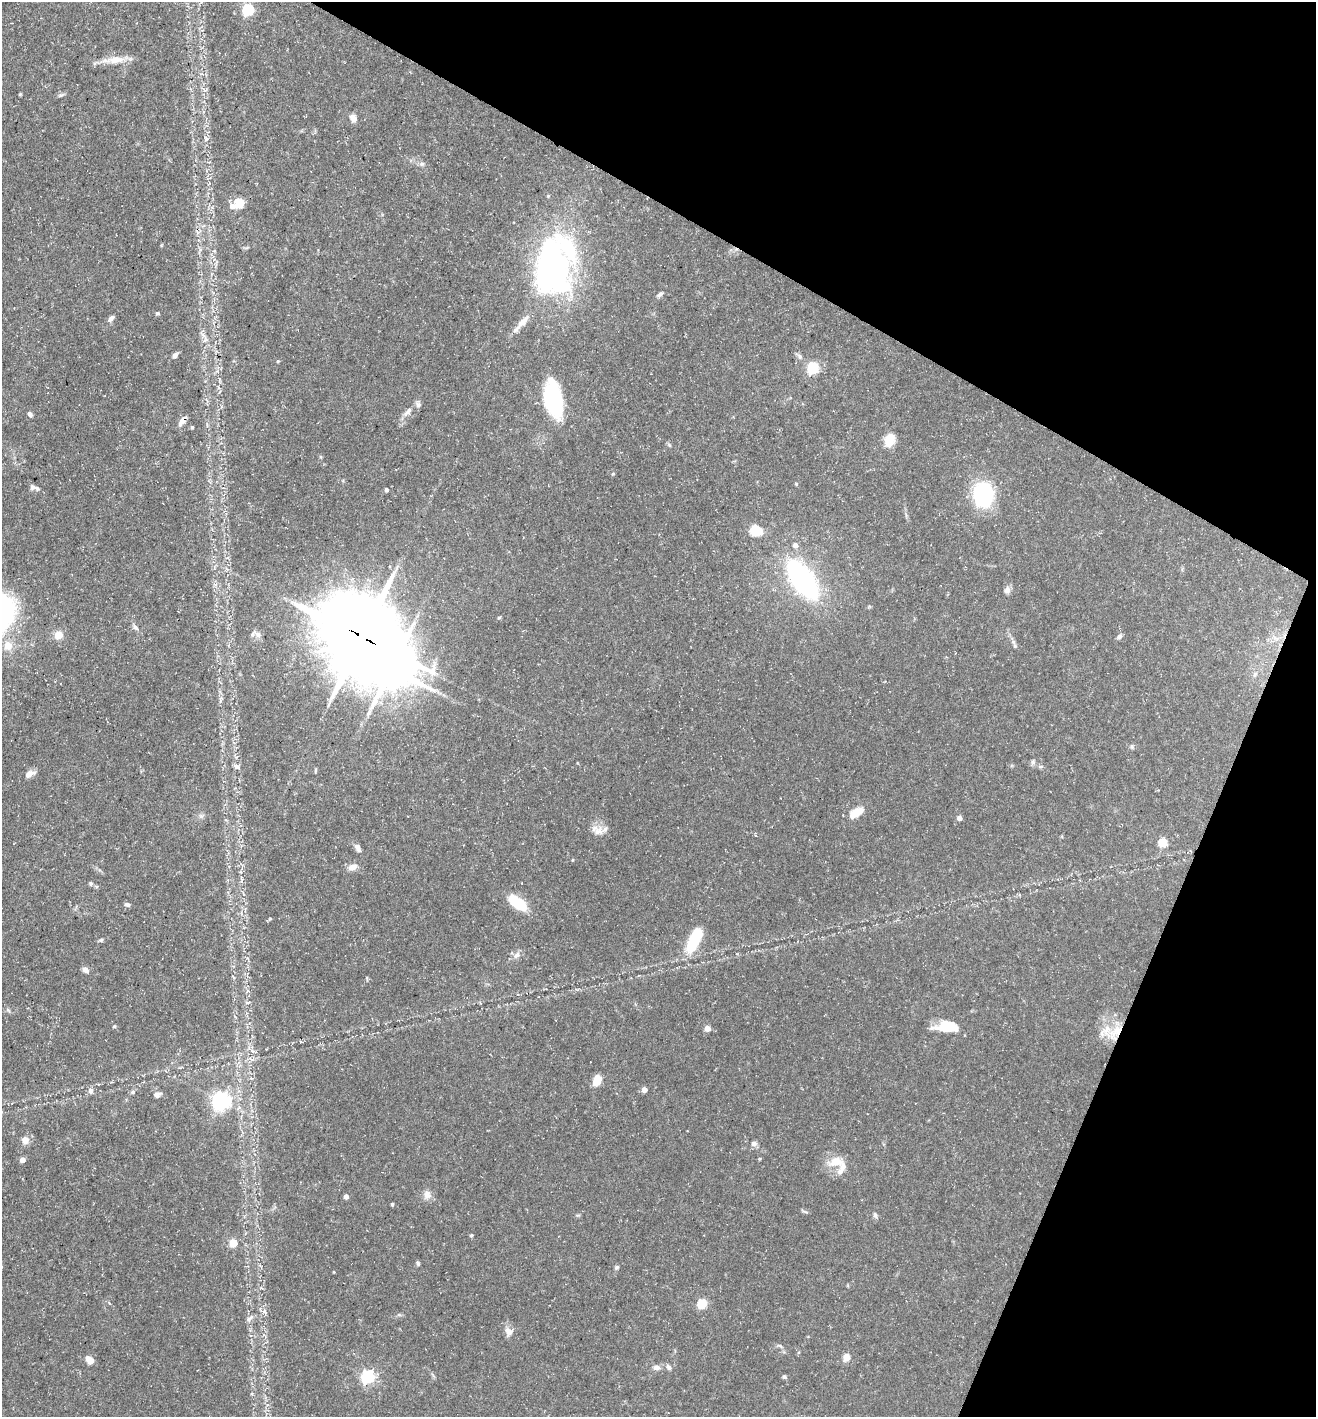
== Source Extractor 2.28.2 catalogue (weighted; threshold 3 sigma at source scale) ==
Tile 8 of 4 x 4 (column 4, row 2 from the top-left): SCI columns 4083-5396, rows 2833-4247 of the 5674 x 5663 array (HDU 1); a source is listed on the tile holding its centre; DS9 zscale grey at full resolution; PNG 1318 x 1419 px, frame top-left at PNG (2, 2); no overlay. Shown black and unused: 24% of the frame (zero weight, under 3 of 5 exposures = <1% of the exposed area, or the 3 px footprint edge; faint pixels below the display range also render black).
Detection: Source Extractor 2.28.2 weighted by HDU 2 'WHT'; one run over the whole footprint, this tile lists its part. Background 0.0534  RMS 0.0049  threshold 0.0221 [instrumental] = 3 sigma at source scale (4.5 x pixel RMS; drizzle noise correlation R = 1.50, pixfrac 1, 0.05/0.05 arcsec/px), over >= 5 px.
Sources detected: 114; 3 inside a brighter object's white glare — not listed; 5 inside a brighter listed object's ellipse — not listed separately; the other 106 listed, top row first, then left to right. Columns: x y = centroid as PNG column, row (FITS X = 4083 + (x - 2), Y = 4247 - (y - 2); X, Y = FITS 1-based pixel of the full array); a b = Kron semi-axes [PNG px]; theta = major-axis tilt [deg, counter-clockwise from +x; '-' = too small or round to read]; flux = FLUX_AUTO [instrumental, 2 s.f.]
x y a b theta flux
248 10 6 5 - 59
116 60 24 10 3 7.6
205 90 7 4 -34 1.1
20 94 5 4 - 0.43
60 95 7 5 20 1
353 118 10 7 -65 2.9
206 139 8 7 - 1.4
422 164 8 6 3 1.3
239 203 5 5 - 30
232 206 7 6 - 2.4
551 265 58 29 76 120
660 294 10 4 38 1.1
157 313 6 4 -11 0.72
111 318 9 5 46 1.7
522 323 31 7 48 5.8
203 335 8 5 -45 1.6
175 355 8 6 41 1.5
799 356 12 6 -46 1.7
278 361 4 4 - 0.51
813 368 6 5 - 54
553 399 31 14 -79 59
407 412 15 6 42 2.7
30 414 6 5 - 1.3
182 421 13 6 57 3
192 427 4 4 - 0.67
889 440 17 11 67 6.9
669 445 6 4 -71 0.67
613 474 4 4 - 0.59
796 484 5 4 - 0.55
32 487 7 6 - 1.3
386 490 5 4 - 1.3
983 494 18 15 86 57
756 530 9 8 - 15
795 545 7 6 - 2.3
802 579 29 13 -55 130
1007 590 9 7 61 2.2
499 617 5 3 - 0.49
135 627 10 6 -41 1.6
58 635 9 8 - 4.9
258 635 12 7 -42 2.2
1119 636 8 5 45 1.4
362 637 27 26 - 4500
8 646 10 9 - 5.8
1015 646 9 5 -79 1.1
1255 674 8 5 59 1.4
221 699 10 4 68 1.2
1132 746 8 4 -82 0.75
236 757 6 5 - 0.99
1033 762 7 6 - 1.2
237 767 9 6 -27 1.5
1040 767 7 5 16 0.93
315 770 6 3 81 0.52
29 774 11 7 26 3.5
856 813 19 10 32 7.2
201 816 6 6 - 1.1
959 818 4 4 - 3.1
598 831 15 12 8 4.8
1163 842 5 5 - 21
358 848 11 6 -62 2.1
573 860 4 3 - 0.41
352 867 9 7 24 3.9
91 884 5 5 - 0.89
518 903 20 10 -36 16
127 904 7 5 -20 1.2
270 919 5 4 - 0.61
101 940 6 5 - 0.84
694 940 31 15 61 18
517 955 9 7 45 2.6
86 970 8 7 - 1.9
233 977 7 3 -45 0.47
247 1002 8 4 9 0.85
8 1010 6 4 -45 0.82
114 1026 5 4 - 0.59
947 1027 26 12 0 12
707 1028 4 4 - 6.1
1106 1031 28 20 -36 10
251 1059 11 4 -24 1.6
597 1081 8 5 73 11
644 1090 4 4 - 4
90 1091 7 6 - 2.5
133 1092 6 6 - 1
157 1095 10 7 17 1.8
222 1101 7 6 - 240
25 1140 10 9 - 3.3
754 1144 8 7 - 1.6
23 1160 5 4 - 3.6
836 1162 19 11 10 8
427 1195 12 10 -78 3.2
346 1196 4 4 - 2.5
392 1204 4 3 - 0.7
875 1215 9 5 -75 1.1
471 1235 4 4 - 0.78
233 1243 8 8 - 6.5
418 1263 7 5 -64 0.84
617 1267 6 5 - 0.8
334 1272 4 2 - 0.34
702 1303 5 5 - 31
250 1318 12 5 42 1.5
509 1331 12 10 -34 3.2
780 1346 9 4 -30 0.9
846 1357 5 5 - 12
89 1360 10 7 -45 3.9
657 1367 8 6 -5 2.5
669 1367 10 6 -49 1.6
368 1377 6 5 - 96
784 1377 5 5 - 0.89
Overlapping masked pixels (flux is a lower limit): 3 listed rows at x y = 182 421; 362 637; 1106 1031